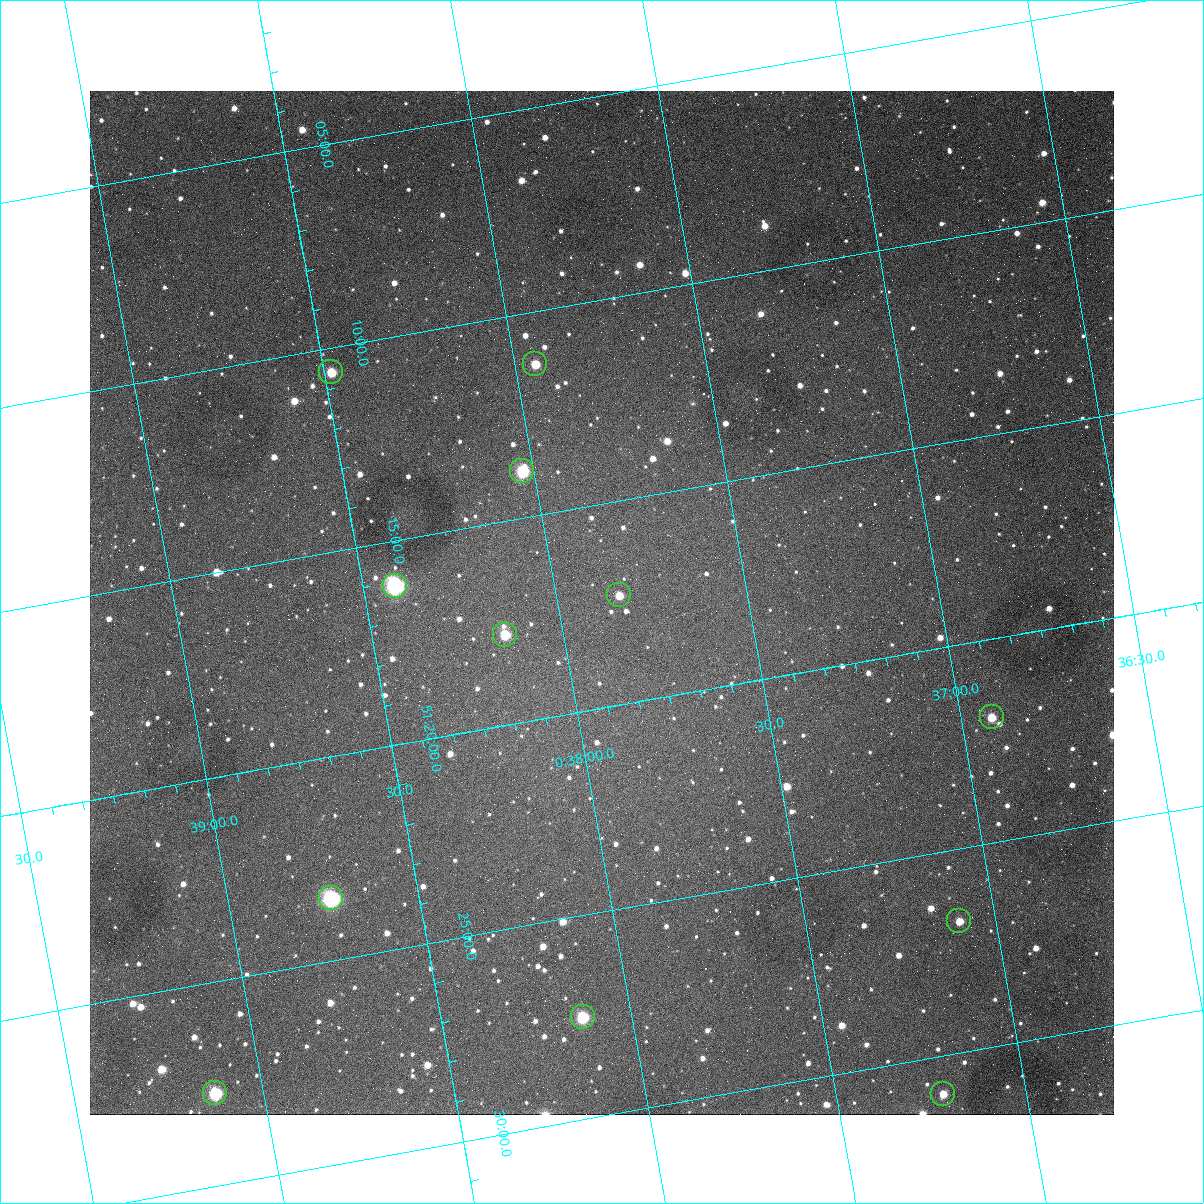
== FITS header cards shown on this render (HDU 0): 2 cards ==
NAXIS1  =                 1024
NAXIS2  =                 1024

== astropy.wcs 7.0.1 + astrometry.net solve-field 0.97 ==
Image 1024 x 1024 px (HDU 0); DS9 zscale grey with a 90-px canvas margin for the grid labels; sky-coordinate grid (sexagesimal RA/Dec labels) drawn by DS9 from the SOLVED WCS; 12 Tycho-2 reference stars matched to detected sources circled (green)
Header WCS: none
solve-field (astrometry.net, Tycho-2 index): SOLVED blind (the file carries no WCS)
Solved WCS: RA---TAN-SIP/DEC--TAN-SIP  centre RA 00:37:53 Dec +51:17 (9.47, +51.29 deg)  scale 1.49 arcsec/px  FOV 25.5' x 25.5'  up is -170 deg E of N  parity flipped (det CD > 0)
(file carries no celestial WCS; the grid is the blind solution)
Tycho-2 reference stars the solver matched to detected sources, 12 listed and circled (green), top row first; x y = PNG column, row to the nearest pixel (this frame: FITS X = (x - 90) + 1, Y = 1024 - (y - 91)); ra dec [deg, ICRS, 3 dp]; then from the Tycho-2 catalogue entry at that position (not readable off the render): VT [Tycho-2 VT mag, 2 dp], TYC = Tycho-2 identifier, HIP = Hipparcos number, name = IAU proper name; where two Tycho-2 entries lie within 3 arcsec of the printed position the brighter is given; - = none
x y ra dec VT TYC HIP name
535 364 9.486 +51.188 10.87 3261-2086-1 - -
331 372 9.620 +51.177 10.71 3261-2090-1 - -
522 471 9.507 +51.231 9.24 3261-2068-1 - -
395 586 9.604 +51.268 7.70 3261-1879-1 3018 -
619 595 9.459 +51.289 11.04 3261-1703-1 - -
505 635 9.538 +51.296 10.24 3261-1493-1 - -
992 717 9.229 +51.365 11.03 3261-2198-1 - -
331 898 9.683 +51.391 7.88 3261-1837-1 - -
959 921 9.274 +51.446 10.91 3261-1253-1 - -
583 1017 9.532 +51.458 9.03 3261-1423-1 - -
215 1093 9.782 +51.462 9.45 3261-1155-1 - -
943 1094 9.305 +51.516 11.13 3261-2117-1 - -